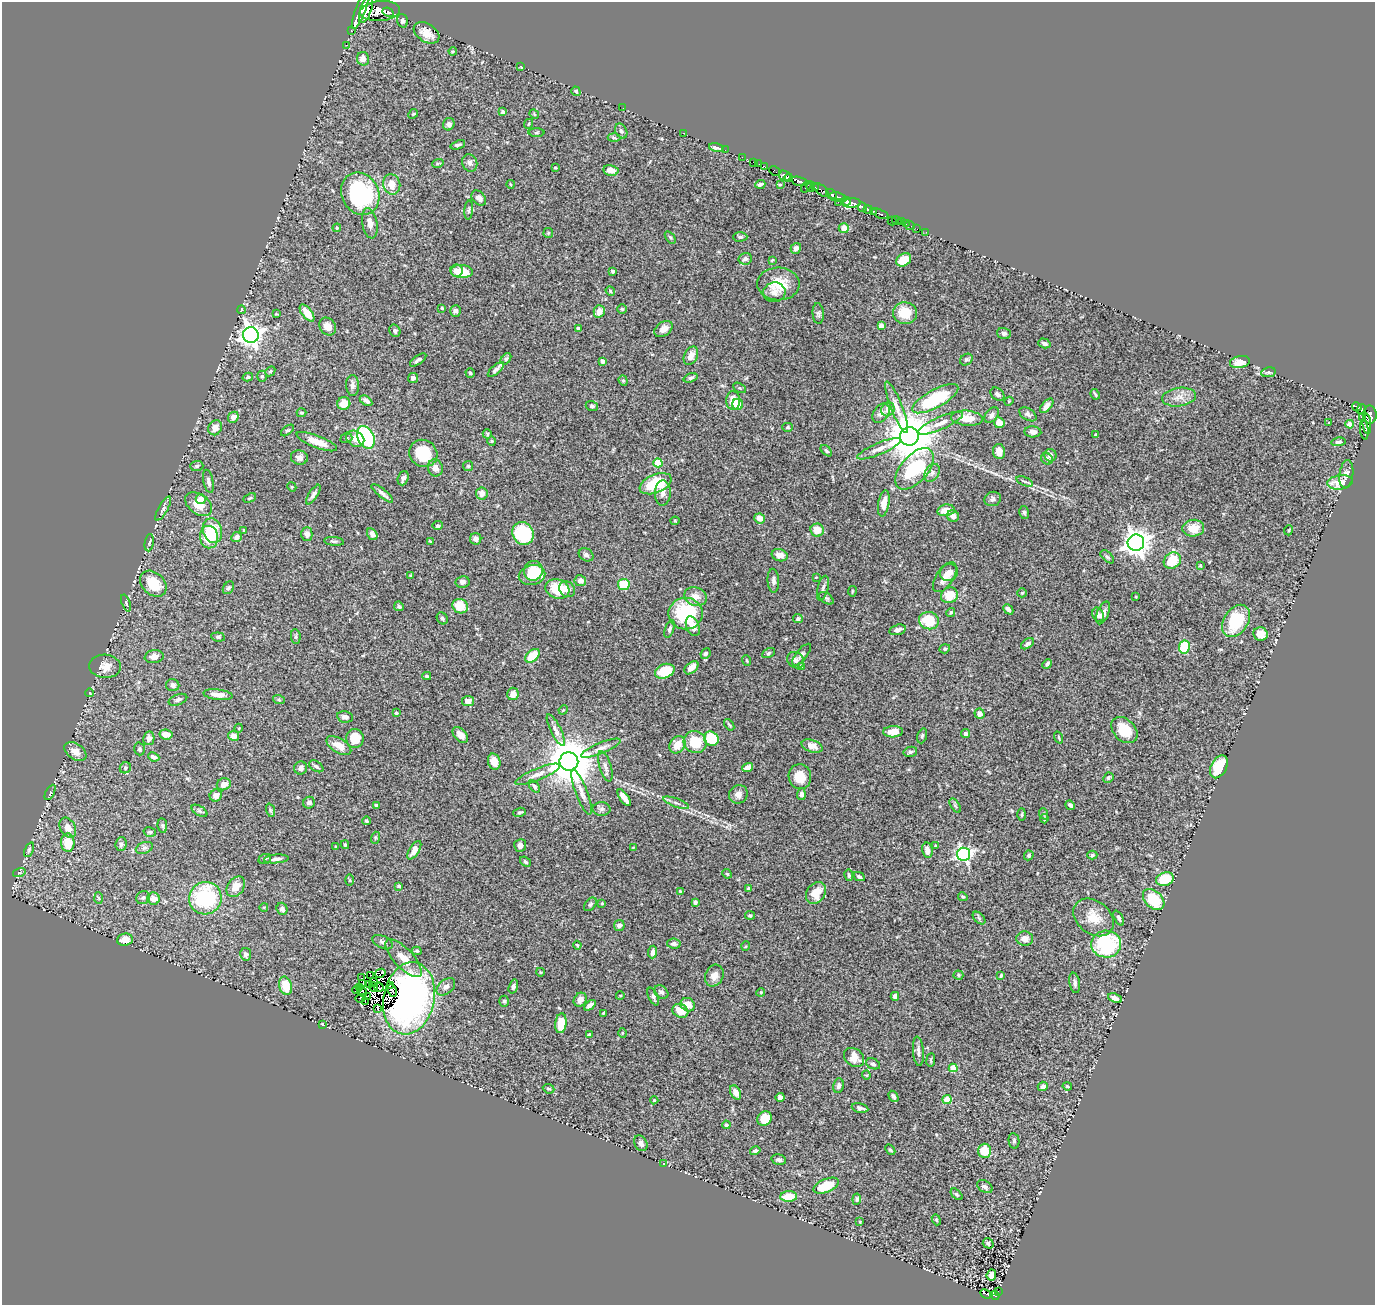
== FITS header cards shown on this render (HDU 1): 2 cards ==
NAXIS1  =                 1373
NAXIS2  =                 1303

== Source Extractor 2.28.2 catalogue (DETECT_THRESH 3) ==
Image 1373 x 1303 px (HDU 1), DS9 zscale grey, 1 PNG px = 1 image px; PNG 1377 x 1307 px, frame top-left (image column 1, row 1303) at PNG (2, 2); each listed source drawn as its Kron ellipse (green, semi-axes under 4 px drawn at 4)
Background 0.617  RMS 0.033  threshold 0.0994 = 3 sigma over >= 5 px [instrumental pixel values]
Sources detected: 480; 9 with non-positive FLUX_AUTO (blend fragments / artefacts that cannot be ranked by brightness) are neither listed nor drawn; the other 471 listed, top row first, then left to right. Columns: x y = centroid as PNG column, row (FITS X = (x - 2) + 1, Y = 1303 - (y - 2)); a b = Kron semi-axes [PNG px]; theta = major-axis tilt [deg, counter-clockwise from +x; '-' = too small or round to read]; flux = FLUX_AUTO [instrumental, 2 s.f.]
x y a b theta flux
361 9 21 5 69 3700
366 10 14 5 70 2300
380 11 20 10 5 1800
388 12 5 3 - 440
402 21 7 5 -73 5.3
351 30 2 2 - 8.7
426 33 14 9 -32 24
346 45 3 3 - 13
453 51 4 3 - 2.2
363 59 7 6 - 16
521 66 3 3 - 10
576 91 5 4 - 3.4
623 108 2 2 - 2.3
503 112 4 3 - 5.1
413 114 5 4 - 2.6
534 114 5 4 - 2.5
449 124 6 5 - 6.8
528 124 5 3 - 1.8
621 131 8 5 -62 5.9
536 133 8 4 1 3.5
684 133 3 2 - 34
614 138 6 4 -3 3.1
458 145 7 4 20 5.3
716 147 7 4 -13 9.4
725 150 2 2 - 3.9
742 157 2 2 - 7.7
753 162 2 2 - 3.4
438 163 6 3 18 2.4
470 163 9 7 -65 8.3
759 164 3 2 - 9
765 167 2 2 - 6.8
555 168 3 3 - 2
611 170 7 5 -11 17
775 171 6 3 -29 20
785 176 6 4 -28 220
789 178 4 3 - 84
799 181 9 3 -15 710
392 184 10 8 -74 22
510 184 4 3 - 1.8
760 184 5 3 - 5.1
780 185 3 3 - 2.3
806 187 6 2 53 58
811 187 5 3 - 79
815 188 4 3 - 81
821 190 9 4 -42 160
360 194 22 18 -62 240
831 194 6 4 -38 190
837 197 8 3 -12 190
479 198 9 6 -48 8.3
846 201 5 4 - 440
838 202 2 2 - 13
852 203 9 4 4 930
862 207 5 3 - 250
868 209 4 4 - 480
469 210 9 4 86 3.9
873 211 3 3 - 130
880 214 9 3 -23 52
892 221 4 3 - 7.6
897 221 5 2 - 27
901 222 2 2 - 7.3
370 223 15 7 -79 16
906 224 3 2 - 7.2
910 225 5 2 - 7.2
337 228 4 4 - 1.9
844 228 5 5 - 18
917 229 2 2 - 1.3
926 232 2 2 - 1.8
548 233 5 5 - 2.7
670 237 7 3 -54 2.9
740 237 7 4 0 4.1
796 248 5 5 - 9.2
745 259 7 6 - 5.5
772 260 3 2 - 2.1
904 260 8 6 33 37
456 271 6 6 - 14
462 271 11 6 -4 44
613 271 4 4 - 4
778 284 21 16 -1 61
610 291 5 4 - 2.5
774 292 11 10 - 13
442 308 4 3 - 2.4
622 309 5 5 - 3
241 310 4 2 - 1.6
455 311 6 5 - 5.6
599 311 6 5 - 20
307 313 10 5 -52 29
905 313 12 11 - 47
276 314 3 3 - 1.8
818 314 10 5 -86 5.4
328 326 9 8 - 22
881 326 4 4 - 25
578 329 4 3 - 6.3
663 329 10 7 37 15
395 331 6 5 - 5.7
1004 334 7 5 -19 6.8
251 335 8 8 - 1500
1044 343 6 4 -17 6.6
691 356 10 6 63 17
506 359 6 4 53 3.7
966 359 7 5 35 3.9
418 360 9 4 35 7.3
603 361 4 3 - 5.8
1240 362 10 6 9 23
496 370 10 4 42 6.6
270 371 5 4 - 3.2
1268 372 7 5 10 4.6
470 373 4 4 - 3.4
262 376 5 4 - 3.5
248 377 5 4 - 3.4
413 378 5 5 - 7.5
691 378 7 4 18 4
623 381 5 4 - 2.9
352 385 10 6 -89 9.3
740 388 7 4 -28 3.6
997 394 8 5 -41 6.3
1095 394 5 2 - 2.8
1179 397 17 9 8 20
935 399 26 9 28 170
733 400 9 7 -88 26
366 401 7 4 -33 8.3
1009 401 4 3 - 2
344 403 6 6 - 27
738 404 5 5 - 26
592 406 6 5 - 4.3
1047 406 9 4 50 11
897 407 27 5 -69 21
1357 407 5 3 - 110
888 409 7 6 - 11
1361 409 5 3 - 180
301 413 5 4 - 2.8
881 413 10 7 54 11
1028 414 9 5 -32 6
992 415 9 6 52 9.2
1370 415 9 6 -89 490
233 417 6 5 - 12
967 418 16 7 -4 33
1362 418 4 2 - 62
940 423 24 6 24 20
999 423 5 5 - 26
1329 423 3 2 - 1.8
1350 424 4 4 - 25
1367 424 10 4 -85 81
787 427 5 4 - 3.3
215 428 8 6 60 18
287 430 7 4 39 3.5
1364 430 9 3 -82 54
1033 432 8 5 -5 8.9
487 434 5 4 - 2.9
1096 434 3 2 - 2.3
909 436 9 9 - 11000
366 437 12 8 -64 210
346 438 6 4 19 3.4
355 439 9 7 -31 24
492 441 4 4 - 2.2
317 442 21 6 -21 29
1338 442 7 4 8 5.1
879 449 24 6 23 19
826 451 7 4 -44 3.8
999 451 7 6 - 16
423 453 14 13 - 71
1050 455 6 6 - 11
299 457 8 7 - 9.2
1047 459 6 5 - 4.2
658 463 4 4 - 67
197 466 6 5 - 4.5
468 466 5 5 - 3
435 468 8 7 - 13
915 469 25 13 49 200
932 473 10 6 56 8.6
1346 474 14 7 83 10
403 478 7 5 71 7
208 481 12 5 -79 8.1
1025 481 9 2 -21 3.1
1340 482 13 7 7 35
656 484 17 9 22 92
292 487 5 3 - 2
382 493 13 3 -40 8.3
482 493 6 6 - 15
663 493 12 8 88 11
313 494 11 4 57 7.4
250 498 7 4 26 2.9
201 499 5 5 - 23
993 499 8 7 - 6.5
884 503 13 5 80 20
199 504 15 10 -36 34
163 508 13 4 60 6.9
946 510 8 5 11 31
1024 512 6 5 - 3.4
953 516 6 5 - 10
760 518 5 5 - 21
675 521 4 4 - 2.2
438 526 5 4 - 4.5
1193 528 11 8 5 33
244 530 3 2 - 2.2
817 530 7 6 - 31
1289 530 5 3 - 1.7
212 531 12 9 -74 84
523 533 12 10 -61 140
307 534 6 5 - 12
372 534 6 4 -57 11
209 537 11 9 -83 64
237 537 5 5 - 9.8
476 539 6 5 - 9.9
334 541 10 3 -6 3.7
430 541 4 2 - 2.3
149 543 8 4 82 4.4
1136 543 8 8 - 2300
586 555 8 6 -31 7.4
780 555 8 6 -18 17
1107 557 8 4 -44 4.2
1172 560 9 7 37 60
1200 565 4 3 - 2.1
533 571 10 9 - 40
949 572 9 8 - 12
410 575 3 2 - 2
532 575 13 10 12 54
816 577 3 2 - 1.7
945 577 17 8 57 19
580 581 6 5 - 14
773 581 12 5 -86 7.9
462 582 7 6 - 7.7
153 584 15 11 -43 57
624 584 5 5 - 60
228 588 7 5 54 4.7
823 588 12 5 76 7.3
557 589 12 9 -18 65
567 589 9 7 -49 13
852 591 5 2 - 1.9
1022 593 4 4 - 2.5
949 595 9 7 28 42
695 597 11 9 -16 20
1136 597 3 2 - 1.7
826 598 8 5 -36 4.1
126 603 9 4 -70 3.1
399 606 5 4 - 4.2
460 606 8 7 - 44
1008 609 6 3 -46 6
951 612 4 3 - 3.3
685 613 17 16 - 150
1103 613 12 5 69 11
1098 615 7 5 -64 8.3
442 618 6 5 - 4.6
798 618 5 4 - 4.5
929 621 10 8 -15 73
1236 621 18 12 56 110
693 626 10 6 -66 22
670 629 9 4 70 5.8
897 630 8 5 15 9.1
1261 634 7 6 - 22
218 637 7 4 -7 4.8
296 637 7 5 -84 3.9
1027 644 7 4 35 6.5
1184 647 6 5 - 110
945 649 5 4 - 3.2
769 653 7 4 28 3.4
705 654 5 4 - 4.3
802 655 13 5 50 6.4
533 656 8 5 41 50
154 657 9 6 9 12
747 660 5 2 - 1.9
796 660 9 7 -40 8.8
1047 664 5 3 - 4.2
105 666 16 11 -4 24
802 666 4 4 - 14
691 668 8 5 42 17
665 671 10 7 21 65
427 676 4 3 - 4.1
173 685 6 6 - 6.7
90 693 4 3 - 1.3
513 694 6 5 - 17
218 695 15 5 -7 19
178 700 10 5 20 5.7
279 700 6 4 -19 3.2
468 701 6 5 - 14
563 710 5 4 - 2
396 713 3 3 - 2.9
979 714 5 5 - 13
345 717 8 5 -11 8.4
729 725 6 3 -52 3.2
239 728 4 3 - 1.6
556 730 17 5 -64 13
1124 730 15 10 -45 54
893 732 10 5 2 18
166 734 7 5 -8 23
966 734 4 4 - 6.6
460 735 9 6 -47 17
234 736 5 5 - 19
922 736 8 4 73 3.9
149 738 7 5 79 12
355 738 9 9 - 39
1059 738 6 3 -69 2.5
711 739 7 7 - 73
695 742 12 11 - 61
677 745 9 7 56 31
339 746 14 7 -33 23
812 746 11 6 -17 16
601 748 21 5 22 14
139 749 6 5 - 3.7
75 752 12 8 -34 17
910 752 7 5 14 4.5
154 757 6 4 -24 6.4
569 761 9 9 - 10000
494 762 8 6 -74 20
316 766 8 5 -32 5
605 766 16 6 -73 11
1219 767 12 8 62 66
125 768 6 5 - 4.5
301 768 6 6 - 7.8
748 768 5 4 - 16
537 774 24 6 22 16
800 777 12 11 - 35
1108 778 5 4 - 3.6
224 784 7 6 - 14
534 786 7 4 -52 4.6
50 792 8 4 63 3
582 792 24 6 -69 17
738 794 9 9 - 13
801 794 6 4 85 7
216 795 6 6 - 12
624 798 10 4 -55 20
309 803 6 5 - 7.4
676 803 14 3 -20 7.1
376 805 4 3 - 4.5
1070 805 5 4 - 5.4
955 806 8 3 -58 3.5
602 809 9 7 -1 7.1
270 810 7 4 -72 3.7
199 811 9 5 -33 4.3
519 812 6 4 18 3.5
1022 814 6 3 88 2.6
1044 814 6 3 -69 2.6
1044 819 4 3 - 3
366 821 4 4 - 3.3
162 825 7 4 -83 3.9
68 828 11 7 -61 17
150 832 6 4 -13 3.4
375 838 6 4 72 2.7
68 843 9 6 -86 52
121 844 7 5 86 5.2
345 845 4 3 - 3.1
520 845 6 6 - 9
936 846 3 3 - 2.9
336 847 3 3 - 3.3
144 848 9 5 19 6.1
633 848 4 3 - 1.9
29 850 8 4 66 3.5
414 850 10 5 58 20
927 850 8 5 -80 12
964 854 6 6 - 530
1029 855 5 4 - 3.2
1092 855 5 4 - 3.9
265 859 6 5 - 3.6
276 859 12 4 5 8.3
525 862 6 4 -39 4.2
19 873 6 4 17 3.1
727 874 5 4 - 2.5
849 875 6 3 -80 3.2
859 877 6 4 -27 4.6
1165 879 9 6 19 64
350 880 5 3 - 2
399 886 4 3 - 4.1
236 887 11 8 56 25
749 889 4 3 - 9.8
680 891 4 3 - 1.7
816 893 12 9 55 33
963 897 5 4 - 3.3
99 898 6 4 -87 3.1
143 898 7 6 - 5.5
205 898 16 16 - 190
154 899 6 6 - 16
1154 899 12 8 -43 88
695 902 4 4 - 5.2
602 903 4 3 - 2.2
590 904 8 5 49 4.2
264 907 4 3 - 1.7
282 909 6 5 - 7.5
750 915 5 4 - 3.6
1094 917 22 16 -38 45
979 918 7 4 -46 4.6
1119 918 8 4 -63 6
619 926 5 5 - 8.1
125 939 8 6 6 25
1025 939 8 7 - 16
383 942 11 6 -26 7
674 944 7 5 -8 6.7
1106 944 15 13 -3 200
577 945 4 2 - 1.8
746 946 5 3 - 1.9
417 951 4 3 - 3.3
653 952 6 4 84 9.8
246 954 6 5 - 6.9
404 958 24 9 -47 31
540 972 4 3 - 1.7
380 973 5 2 - 3.5
370 975 4 2 - 1.5
958 975 5 4 - 2.9
1001 975 4 3 - 2.8
714 976 11 9 65 16
362 977 3 2 - 1.5
373 982 5 3 - 3.7
363 983 3 2 - 1.4
1075 983 10 5 -80 7.4
370 985 4 2 - 0.21
285 986 9 6 -75 53
390 986 4 2 - 1.7
513 986 7 4 74 5.3
373 987 4 2 - 3.4
379 987 5 2 - 4.2
446 987 11 7 40 10
360 988 3 2 - 4.4
356 990 4 2 - 2.3
392 990 6 3 -65 9
362 992 5 4 - 6.5
661 992 8 6 -38 6.9
761 992 4 3 - 2.1
367 996 3 2 - 0.078
620 996 4 3 - 1.8
653 996 9 5 -65 6
895 996 4 4 - 8.9
360 998 5 3 - 5.8
409 998 36 25 78 570
1115 998 7 4 -22 10
580 1000 7 6 - 13
504 1001 5 5 - 3.7
366 1002 4 3 - 0.086
590 1005 7 3 38 7.1
688 1005 7 6 - 24
377 1008 3 2 - 3.4
680 1011 8 6 -27 33
603 1013 3 2 - 2.2
561 1023 10 5 82 48
322 1024 3 2 - 2
622 1033 5 3 - 2.4
590 1035 4 3 - 4.6
918 1051 15 5 -85 8.1
854 1057 11 8 -39 29
931 1060 7 3 82 2.5
873 1064 7 5 -25 5.3
953 1068 4 4 - 48
866 1075 4 4 - 2.3
838 1086 7 5 81 6.5
1043 1086 5 4 - 7.4
1067 1086 4 4 - 2.7
549 1089 6 4 -23 3.8
736 1092 7 5 -62 15
893 1096 6 4 -59 8
780 1098 4 4 - 15
947 1099 4 4 - 55
654 1100 4 4 - 2.4
860 1108 8 4 -13 7.6
764 1119 7 6 - 44
726 1125 4 3 - 3.9
1014 1141 8 5 -80 4.6
641 1143 8 6 -61 9.9
890 1150 6 4 -49 3.1
755 1151 5 3 - 4.7
985 1151 7 6 - 45
779 1160 7 5 -13 6.1
663 1164 4 2 - 2
826 1186 13 6 23 57
985 1187 8 5 -31 6.7
957 1194 7 4 -45 3.6
789 1196 8 5 3 44
857 1199 5 4 - 4.5
936 1220 6 4 -68 2.9
860 1222 4 3 - 1.7
988 1243 5 5 - 4.6
991 1275 5 5 - 16
998 1291 2 2 - 3.6
986 1294 6 3 -23 0.94
995 1295 5 3 - 8.4
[9 non-positive-flux detections neither listed nor drawn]